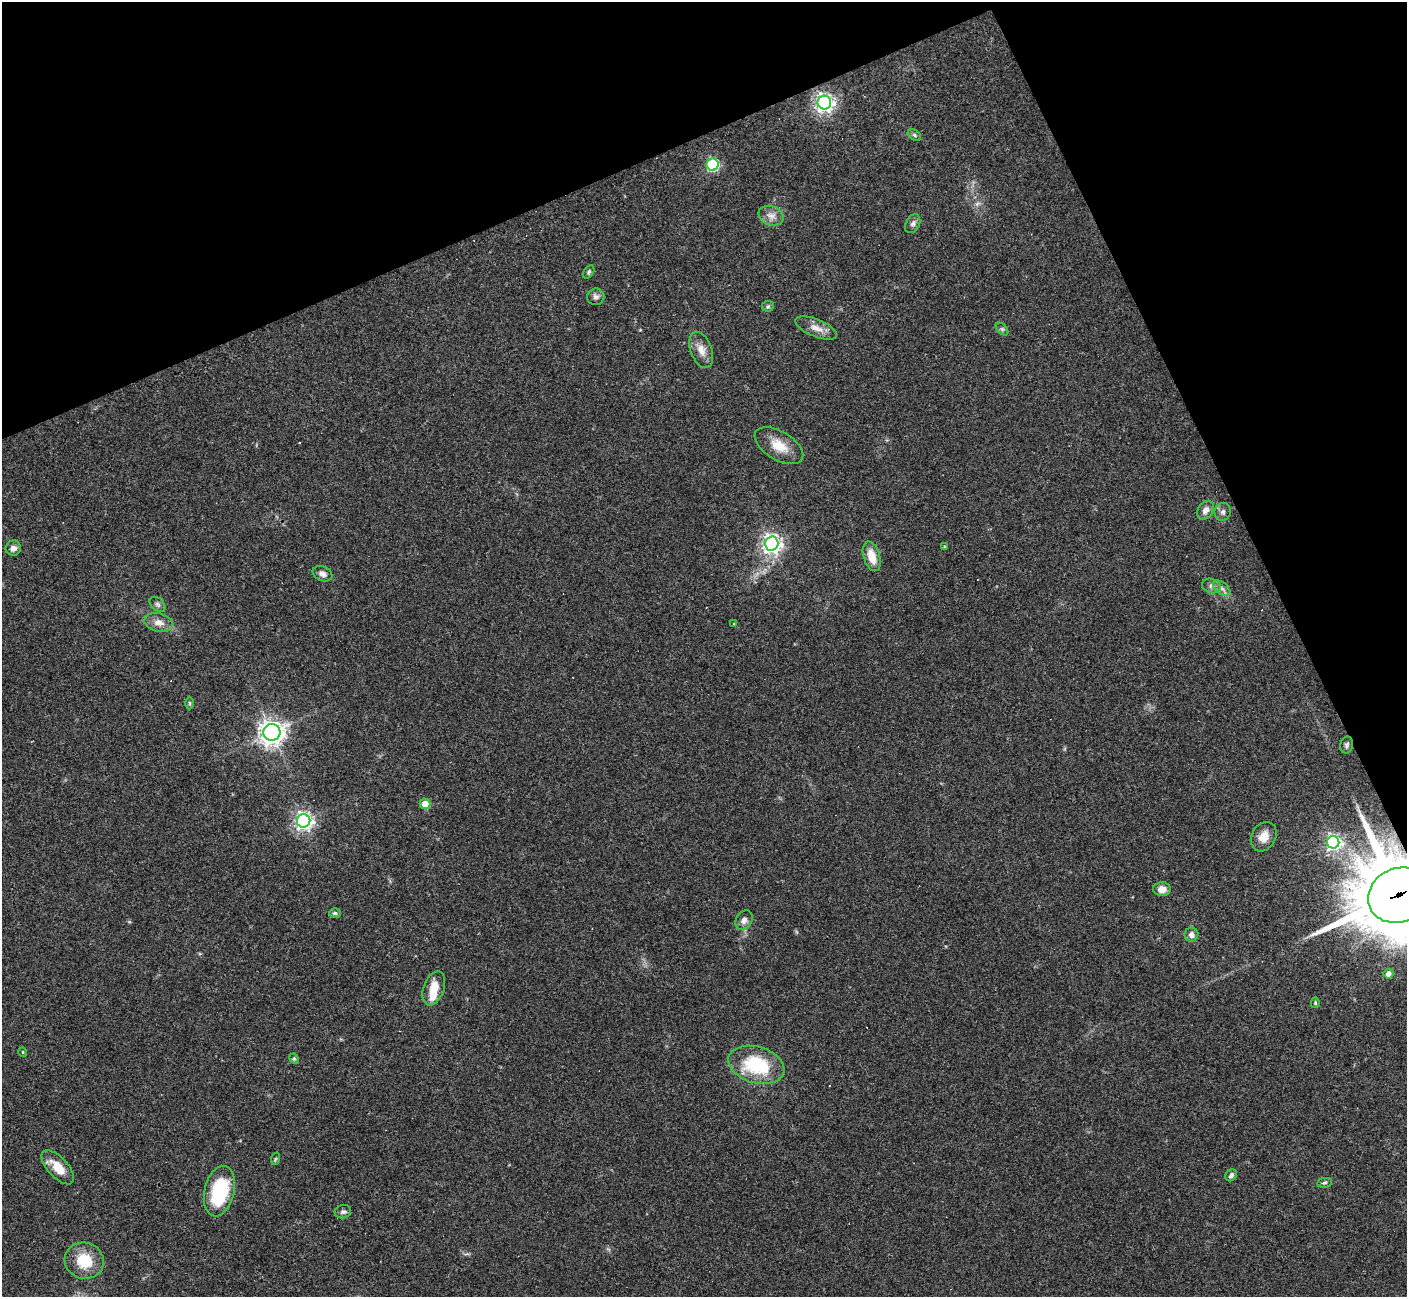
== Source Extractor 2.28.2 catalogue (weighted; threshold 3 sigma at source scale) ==
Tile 3 of 4 x 4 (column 3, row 1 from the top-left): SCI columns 2812-4216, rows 4165-5459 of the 5622 x 5608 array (HDU 1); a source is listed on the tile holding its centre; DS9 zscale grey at full resolution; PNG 1409 x 1299 px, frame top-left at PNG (2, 2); each listed source drawn as its Kron ellipse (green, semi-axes under 4 px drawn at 4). Shown black and unused: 22% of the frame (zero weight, under 3 of 4 exposures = <1% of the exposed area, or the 3 px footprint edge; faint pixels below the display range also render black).
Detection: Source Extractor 2.28.2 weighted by HDU 2 'WHT'; one run over the whole footprint, this tile lists its part. Background 0.0991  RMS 0.006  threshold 0.0269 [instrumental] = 3 sigma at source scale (4.5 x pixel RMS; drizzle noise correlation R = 1.50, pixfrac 1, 0.05/0.05 arcsec/px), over >= 5 px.
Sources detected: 52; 1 inside a brighter object's white glare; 2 cosmic-ray / hot-pixel residue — neither listed nor drawn; the other 49 listed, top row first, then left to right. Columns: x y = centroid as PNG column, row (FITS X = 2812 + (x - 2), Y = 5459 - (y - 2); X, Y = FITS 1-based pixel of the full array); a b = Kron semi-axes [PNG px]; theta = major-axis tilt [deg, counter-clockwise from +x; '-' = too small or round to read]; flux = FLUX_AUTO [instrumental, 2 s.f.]
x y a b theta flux
824 103 7 7 - 280
914 135 7 5 -37 1.1
713 165 6 6 - 81
771 216 13 9 -20 4.4
913 224 10 6 63 2.3
589 272 7 5 54 1.2
596 297 8 8 - 2.4
768 306 6 5 - 1.1
816 328 22 8 -22 5.9
1002 329 7 4 -44 1.1
701 350 19 10 -70 6.3
779 446 27 14 -31 12
1206 510 10 7 54 3.6
1223 512 9 8 - 2.2
771 544 7 7 - 290
945 547 4 3 - 0.7
13 548 8 7 - 3
872 556 15 8 -73 9.2
323 574 10 7 -22 3.2
1211 586 9 7 -20 2.4
1222 588 10 6 -38 2.3
158 604 9 6 -42 1.8
159 622 14 9 -12 5.2
734 623 3 3 - 2.2
189 703 6 4 -89 0.75
272 732 8 8 - 490
1347 745 8 6 76 1.7
425 804 5 5 - 8.1
304 821 7 6 - 250
1264 837 16 12 60 6.9
1333 842 6 6 - 170
1162 889 9 7 4 4.6
1399 895 31 26 26 7100
335 913 6 5 - 1.1
744 920 10 8 58 3.2
1191 935 7 7 - 2.9
1389 974 5 4 - 3.7
434 988 17 10 71 11
1315 1003 5 4 - 0.9
23 1052 5 3 - 0.51
294 1059 5 4 - 0.89
756 1065 29 18 -16 39
275 1159 6 4 70 0.74
58 1167 21 10 -47 10
1231 1175 6 5 - 1.7
1324 1183 7 4 8 1.2
219 1191 26 15 77 39
343 1212 8 6 14 1.8
84 1261 20 18 -18 18
Overlapping masked pixels (flux is a lower limit): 1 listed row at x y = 1399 895
Isophote crosses this tile's border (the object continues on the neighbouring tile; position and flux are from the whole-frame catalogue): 1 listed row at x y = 1399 895